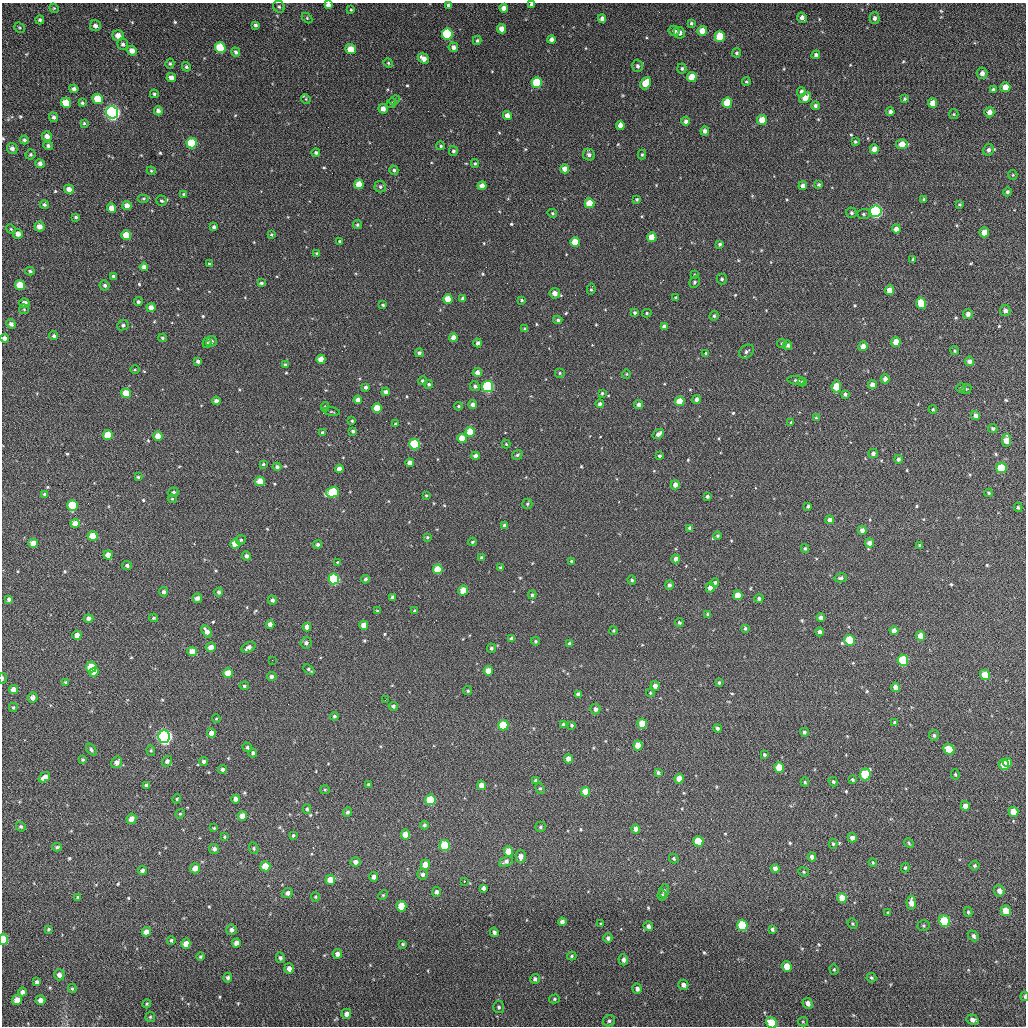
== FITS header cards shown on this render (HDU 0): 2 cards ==
NAXIS1  =                 1024 / length of data axis 1
NAXIS2  =                 1024 / length of data axis 2

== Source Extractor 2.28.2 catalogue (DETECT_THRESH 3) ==
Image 1024 x 1024 px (HDU 0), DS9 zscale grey, 1 PNG px = 1 image px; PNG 1028 x 1028 px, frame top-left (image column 1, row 1024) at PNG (2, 3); each listed source drawn as its Kron ellipse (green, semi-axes under 4 px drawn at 4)
Background 73.2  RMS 11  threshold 32.6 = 3 sigma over >= 5 px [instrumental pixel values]
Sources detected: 601; of the 601, the 500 brightest by FLUX_AUTO listed and drawn (101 fainter detections omitted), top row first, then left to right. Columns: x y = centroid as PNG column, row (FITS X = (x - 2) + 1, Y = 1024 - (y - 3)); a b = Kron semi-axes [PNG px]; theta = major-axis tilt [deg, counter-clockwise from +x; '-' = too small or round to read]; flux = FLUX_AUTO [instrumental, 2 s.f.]
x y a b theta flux
328 5 4 4 - 2900
448 5 4 3 - 1900
532 5 4 3 - 2100
279 7 6 5 - 1300
54 8 5 4 - 870
504 8 4 4 - 4600
351 10 4 3 - 920
307 18 6 4 -46 930
602 18 4 4 - 3000
802 18 5 4 - 2900
874 18 6 5 - 2200
40 20 4 4 - 1400
691 23 4 3 - 1100
255 25 4 3 - 1700
95 26 5 5 - 2800
19 28 5 4 - 960
502 29 5 4 - 6600
674 31 5 5 - 2900
702 31 5 4 - 9200
679 33 6 5 - 4000
447 34 5 5 - 55000
118 35 6 5 - 5400
720 36 5 5 - 22000
477 40 4 4 - 1100
551 40 4 4 - 2900
123 44 6 5 - 1600
453 47 5 5 - 3100
220 48 5 5 - 31000
351 49 5 5 - 11000
132 51 5 4 - 5000
236 52 5 4 - 1600
737 53 4 4 - 1300
816 55 4 4 - 2200
423 58 6 4 -39 5500
388 63 5 4 - 950
170 64 5 4 - 1100
637 66 6 5 - 2000
186 67 5 4 - 1300
682 68 5 4 - 1300
982 73 6 5 - 3300
692 77 5 5 - 13000
171 78 5 4 - 4200
746 82 4 4 - 1000
537 83 5 5 - 34000
646 83 6 5 - 13000
1005 87 5 5 - 7500
74 89 4 4 - 2500
993 90 3 3 - 1100
801 92 5 4 - 2500
154 94 4 4 - 1200
805 98 6 5 - 6600
98 99 5 5 - 20000
306 99 5 4 - 870
904 99 4 3 - 990
395 100 5 4 - 1100
66 103 5 5 - 15000
82 103 4 3 - 1300
391 103 5 4 - 1100
727 103 5 5 - 20000
932 103 5 4 - 6700
815 106 4 4 - 1900
383 109 5 4 - 5200
158 111 4 4 - 3000
112 112 6 6 - 280000
890 112 4 4 - 2500
989 112 5 5 - 4300
954 114 5 4 - 800
507 116 4 4 - 5400
54 117 5 4 - 1800
762 120 5 5 - 12000
686 121 5 4 - 2400
84 123 3 3 - 870
620 125 4 4 - 5300
705 131 4 4 - 2700
47 136 5 5 - 4200
24 140 4 4 - 1500
855 141 4 4 - 1100
192 143 5 5 - 30000
902 144 6 5 - 8400
48 146 4 4 - 1600
441 146 4 4 - 1200
12 148 6 5 - 2900
874 149 5 4 - 7000
988 150 6 5 - 2200
453 151 5 4 - 1500
316 153 4 4 - 1600
30 155 5 4 - 1100
589 155 6 5 - 2500
642 155 5 4 - 950
40 163 5 4 - 2400
475 163 4 3 - 1100
565 169 4 4 - 6000
394 170 5 4 - 1500
151 171 4 4 - 830
1013 175 5 4 - 940
359 184 5 4 - 14000
819 185 4 3 - 1300
482 186 4 4 - 7200
803 186 4 4 - 2900
380 187 6 5 - 1700
69 189 5 4 - 4500
1007 192 4 4 - 1400
184 194 4 3 - 1300
143 199 6 4 0 990
637 199 3 3 - 1100
924 199 3 3 - 1000
162 201 5 5 - 1400
589 203 5 5 - 19000
960 204 4 3 - 920
44 205 4 4 - 1400
127 206 5 4 - 5500
112 208 5 4 - 7600
876 211 6 5 - 150000
552 213 5 4 - 1000
851 213 5 5 - 1600
863 214 6 5 - 1200
76 217 4 3 - 1200
357 225 4 4 - 1300
39 227 5 5 - 5300
214 227 4 3 - 1700
11 229 5 4 - 830
896 229 4 4 - 4700
984 232 5 5 - 9300
18 234 5 5 - 4000
271 234 4 3 - 810
126 235 5 5 - 16000
652 237 4 4 - 11000
340 242 4 3 - 1500
575 242 5 4 - 16000
720 244 4 4 - 1400
317 253 3 3 - 1100
913 259 3 3 - 990
209 264 3 3 - 1100
144 267 4 4 - 2900
30 271 4 3 - 1200
694 275 4 3 - 800
114 276 4 3 - 1400
722 279 5 5 - 1300
694 282 6 5 - 1400
261 283 4 3 - 1400
20 285 5 5 - 17000
105 285 5 5 - 1700
591 289 5 2 - 1100
890 290 5 4 - 6800
555 293 5 5 - 5200
676 297 3 3 - 920
463 298 4 4 - 2300
448 299 5 4 - 15000
521 300 4 3 - 1000
138 302 4 4 - 1600
24 303 5 4 - 3700
921 303 6 5 - 16000
383 305 3 3 - 1000
151 307 4 4 - 4600
24 309 5 5 - 900
1005 311 5 5 - 3000
635 313 4 3 - 1300
647 313 5 4 - 1100
968 314 5 5 - 3600
714 316 5 4 - 1200
558 320 4 4 - 1500
11 324 5 4 - 2800
123 325 6 5 - 1500
664 327 4 4 - 3100
525 329 4 4 - 1900
54 336 4 4 - 1600
4 338 4 4 - 2900
162 338 4 4 - 1400
454 338 4 4 - 6100
211 341 5 5 - 2100
896 342 5 4 - 10000
207 343 5 4 - 1100
478 343 4 4 - 2500
782 343 5 4 - 1000
788 345 5 4 - 1900
863 346 5 4 - 4800
746 351 8 6 37 2200
954 351 4 4 - 1000
419 353 4 4 - 2000
706 353 3 3 - 1100
321 359 4 4 - 9100
198 361 4 3 - 1900
969 361 4 4 - 3100
285 365 4 4 - 1300
135 369 4 3 - 790
477 373 5 4 - 4400
560 373 5 5 - 1200
626 374 4 4 - 810
885 379 4 4 - 3700
796 380 9 4 -7 1600
422 381 4 4 - 1500
802 382 4 4 - 1700
429 384 4 4 - 1600
872 385 4 4 - 5200
475 386 5 5 - 2100
365 387 4 4 - 1600
488 387 5 5 - 82000
836 387 6 4 82 13000
961 388 4 4 - 890
966 389 5 4 - 950
386 392 4 4 - 3000
126 393 5 4 - 13000
602 393 4 4 - 1200
845 394 4 3 - 1700
697 399 4 4 - 3000
358 400 4 4 - 5000
216 401 4 4 - 3000
680 401 5 4 - 13000
473 404 4 4 - 3600
600 404 4 4 - 2400
639 405 4 4 - 2900
458 406 4 3 - 850
325 407 4 4 - 1100
377 408 5 5 - 16000
933 409 4 3 - 860
332 412 8 3 -9 790
975 415 4 4 - 3100
816 418 4 3 - 850
352 421 3 3 - 870
791 422 4 3 - 960
395 424 3 3 - 1100
993 428 5 4 - 1500
353 431 3 3 - 1600
322 432 4 4 - 1300
470 432 5 4 - 17000
658 434 6 4 34 3700
108 435 5 5 - 16000
158 436 5 4 - 8500
462 438 4 4 - 11000
1007 440 6 4 87 8600
415 444 5 5 - 46000
506 444 4 4 - 840
873 453 5 4 - 2200
517 455 6 4 34 1300
475 456 4 4 - 3700
659 456 3 3 - 1500
898 459 4 4 - 1600
410 463 4 4 - 4600
263 464 4 4 - 990
277 467 4 4 - 2200
1001 468 5 5 - 23000
339 469 4 4 - 4900
138 477 3 3 - 930
260 481 5 4 - 9600
675 485 4 4 - 4600
173 492 5 4 - 1600
333 492 6 5 - 42000
989 493 4 3 - 840
45 494 4 4 - 1400
426 495 3 3 - 860
707 496 3 3 - 1800
172 499 4 4 - 850
527 504 5 5 - 1100
72 505 5 5 - 24000
808 506 3 3 - 1300
1018 507 5 3 - 1100
830 520 4 4 - 4300
75 523 4 4 - 6600
505 526 4 4 - 2200
690 528 4 4 - 2200
862 530 4 4 - 3200
93 536 5 4 - 14000
718 536 4 4 - 1200
427 537 3 3 - 930
241 540 5 4 - 1100
472 542 4 3 - 930
33 543 5 4 - 6700
869 543 4 4 - 5100
235 544 5 4 - 12000
318 544 4 4 - 1800
920 546 3 3 - 1500
805 548 4 3 - 1100
108 555 4 4 - 7100
247 556 4 4 - 2400
481 558 4 3 - 2100
676 559 4 4 - 4100
571 561 3 3 - 890
338 562 3 3 - 2600
127 565 5 4 - 1700
501 568 3 3 - 1500
438 569 5 5 - 19000
841 578 6 4 13 1600
334 579 5 5 - 60000
365 579 4 3 - 1700
632 580 5 4 - 1400
715 582 4 4 - 1300
669 585 4 4 - 2400
710 588 5 4 - 4300
463 590 5 4 - 13000
164 592 4 4 - 1900
219 592 4 4 - 1800
532 595 4 4 - 1300
738 595 5 4 - 11000
393 597 4 3 - 1800
197 598 5 4 - 3100
759 598 4 4 - 1700
9 599 4 4 - 2100
272 600 4 4 - 1800
377 611 4 3 - 990
414 611 4 3 - 1000
707 614 4 3 - 830
821 617 4 4 - 2900
89 618 5 4 - 3000
154 618 4 3 - 1100
679 622 4 4 - 1300
270 625 4 4 - 4500
364 625 4 4 - 7200
307 627 4 4 - 4000
745 628 4 3 - 1100
613 630 4 4 - 910
207 631 7 4 -58 4800
894 631 4 4 - 5000
819 632 4 4 - 2300
77 635 4 4 - 5500
920 636 5 4 - 7600
512 638 4 3 - 1700
849 640 5 5 - 32000
535 641 4 4 - 1100
306 643 6 5 - 2100
570 644 4 4 - 2400
211 647 5 4 - 4600
249 647 7 4 29 3000
491 648 5 4 - 1600
192 652 5 4 - 7000
272 660 2 2 - 1900
903 660 5 5 - 38000
91 667 5 5 - 18000
309 669 6 3 -43 1400
488 671 4 4 - 8000
94 672 5 4 - 7200
228 673 5 5 - 11000
985 675 5 5 - 17000
272 676 5 4 - 2300
2 678 5 2 - 1100
66 682 4 3 - 900
719 683 4 3 - 1100
244 686 5 4 - 1100
655 686 5 4 - 3700
895 687 4 4 - 5100
13 690 4 4 - 5300
468 691 4 4 - 1100
650 693 4 3 - 880
578 694 4 4 - 2800
33 698 5 5 - 2900
385 700 3 2 - 880
393 706 5 4 - 1500
13 707 4 3 - 980
595 709 5 5 - 2800
334 716 4 4 - 1400
216 719 4 4 - 840
895 723 4 3 - 1700
563 724 3 3 - 1200
642 724 5 5 - 14000
503 725 5 5 - 22000
572 725 3 3 - 940
717 728 4 4 - 1600
804 732 4 4 - 1600
211 733 4 4 - 5000
934 735 5 5 - 1500
164 737 6 6 - 280000
638 746 5 4 - 10000
247 747 5 4 - 1300
949 749 6 5 - 16000
91 750 7 4 -53 1300
151 750 5 4 - 1000
253 753 4 4 - 1600
765 755 4 3 - 1200
568 759 4 4 - 6100
83 760 4 4 - 1100
167 761 5 5 - 2300
203 761 4 4 - 1900
117 762 6 5 - 3600
1008 763 5 4 - 7300
1004 765 5 5 - 13000
779 767 5 5 - 16000
223 769 4 4 - 2000
658 772 4 4 - 1500
865 774 6 5 - 34000
955 774 5 4 - 860
44 777 6 4 37 4800
679 779 5 4 - 8500
852 779 4 4 - 1100
536 781 4 4 - 3100
805 782 4 4 - 930
833 782 5 3 - 960
368 784 3 3 - 990
146 785 4 4 - 1500
482 785 4 4 - 7100
540 788 6 4 -61 1200
325 790 5 4 - 870
585 792 5 4 - 9100
177 799 4 3 - 860
236 799 4 4 - 3700
430 800 5 5 - 28000
965 806 5 4 - 4600
307 809 4 4 - 1300
347 812 5 4 - 1700
1013 812 5 5 - 9400
180 814 5 4 - 850
242 816 5 4 - 5700
131 819 5 4 - 5000
424 825 4 4 - 1500
21 827 5 4 - 1200
540 827 5 5 - 1300
214 828 4 3 - 880
636 829 4 4 - 3600
405 834 5 4 - 6700
293 835 3 3 - 9800
224 837 4 3 - 910
852 838 4 4 - 3500
698 841 5 5 - 21000
909 843 5 4 - 910
833 844 5 4 - 960
445 845 5 5 - 32000
57 847 5 3 - 1300
254 848 6 4 -71 1100
214 849 5 5 - 2500
508 851 5 4 - 10000
521 856 6 5 - 3900
812 857 4 4 - 3200
674 859 5 4 - 1100
355 862 5 5 - 3300
506 862 7 5 23 2300
873 863 4 3 - 830
425 865 5 4 - 9800
265 866 5 5 - 13000
975 866 5 5 - 1000
195 868 5 5 - 5200
775 868 4 4 - 3600
905 868 5 4 - 990
142 871 4 4 - 1900
803 872 5 4 - 910
422 874 5 5 - 2200
374 877 5 4 - 3400
330 880 5 5 - 9000
464 881 3 3 - 1200
483 888 4 3 - 2100
664 891 6 5 - 1600
999 891 6 5 - 4000
436 892 5 4 - 2000
288 893 5 5 - 2900
383 895 5 4 - 810
662 895 5 4 - 1400
78 897 4 4 - 820
315 897 4 4 - 870
842 898 5 4 - 9400
911 903 7 5 -84 5800
401 906 5 5 - 16000
1006 911 5 5 - 11000
968 912 5 3 - 1100
888 913 4 4 - 910
944 921 6 5 - 39000
562 922 4 4 - 3200
601 924 4 3 - 920
853 924 5 4 - 1000
742 925 5 5 - 39000
648 926 5 4 - 2700
924 926 6 5 - 1200
49 929 3 3 - 1000
772 929 4 3 - 1400
231 930 5 5 - 2200
146 932 5 4 - 4600
494 932 5 4 - 2200
973 936 6 4 -52 2300
608 938 5 4 - 1900
4 939 5 4 - 23000
171 940 4 3 - 1100
236 943 4 4 - 3800
186 944 5 4 - 6300
403 944 4 3 - 1100
337 954 5 5 - 3400
572 956 5 4 - 1100
200 957 4 4 - 1000
280 958 5 4 - 1800
623 960 5 5 - 2600
787 966 5 4 - 10000
289 968 5 5 - 4200
834 969 5 4 - 970
59 975 5 5 - 3000
228 978 5 4 - 1700
871 978 5 4 - 1100
535 979 5 4 - 2100
37 982 4 4 - 1700
683 985 5 5 - 2900
72 988 5 4 - 1000
637 989 5 4 - 2700
22 992 4 4 - 2100
1025 996 5 2 - 1200
554 999 5 4 - 1100
17 1000 5 5 - 7000
41 1000 5 5 - 3500
808 1003 5 5 - 3600
147 1004 4 3 - 940
499 1007 6 5 - 1600
346 1014 5 4 - 3900
150 1017 5 5 - 980
972 1019 6 5 - 2700
609 1021 6 5 - 1600
803 1022 5 4 - 860
772 1023 6 5 - 17000
At the frame edge (FLAGS 8, measured only in part): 8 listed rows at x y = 328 5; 448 5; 532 5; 4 338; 2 678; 4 939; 1025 996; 772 1023
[101 fainter detections neither listed nor drawn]